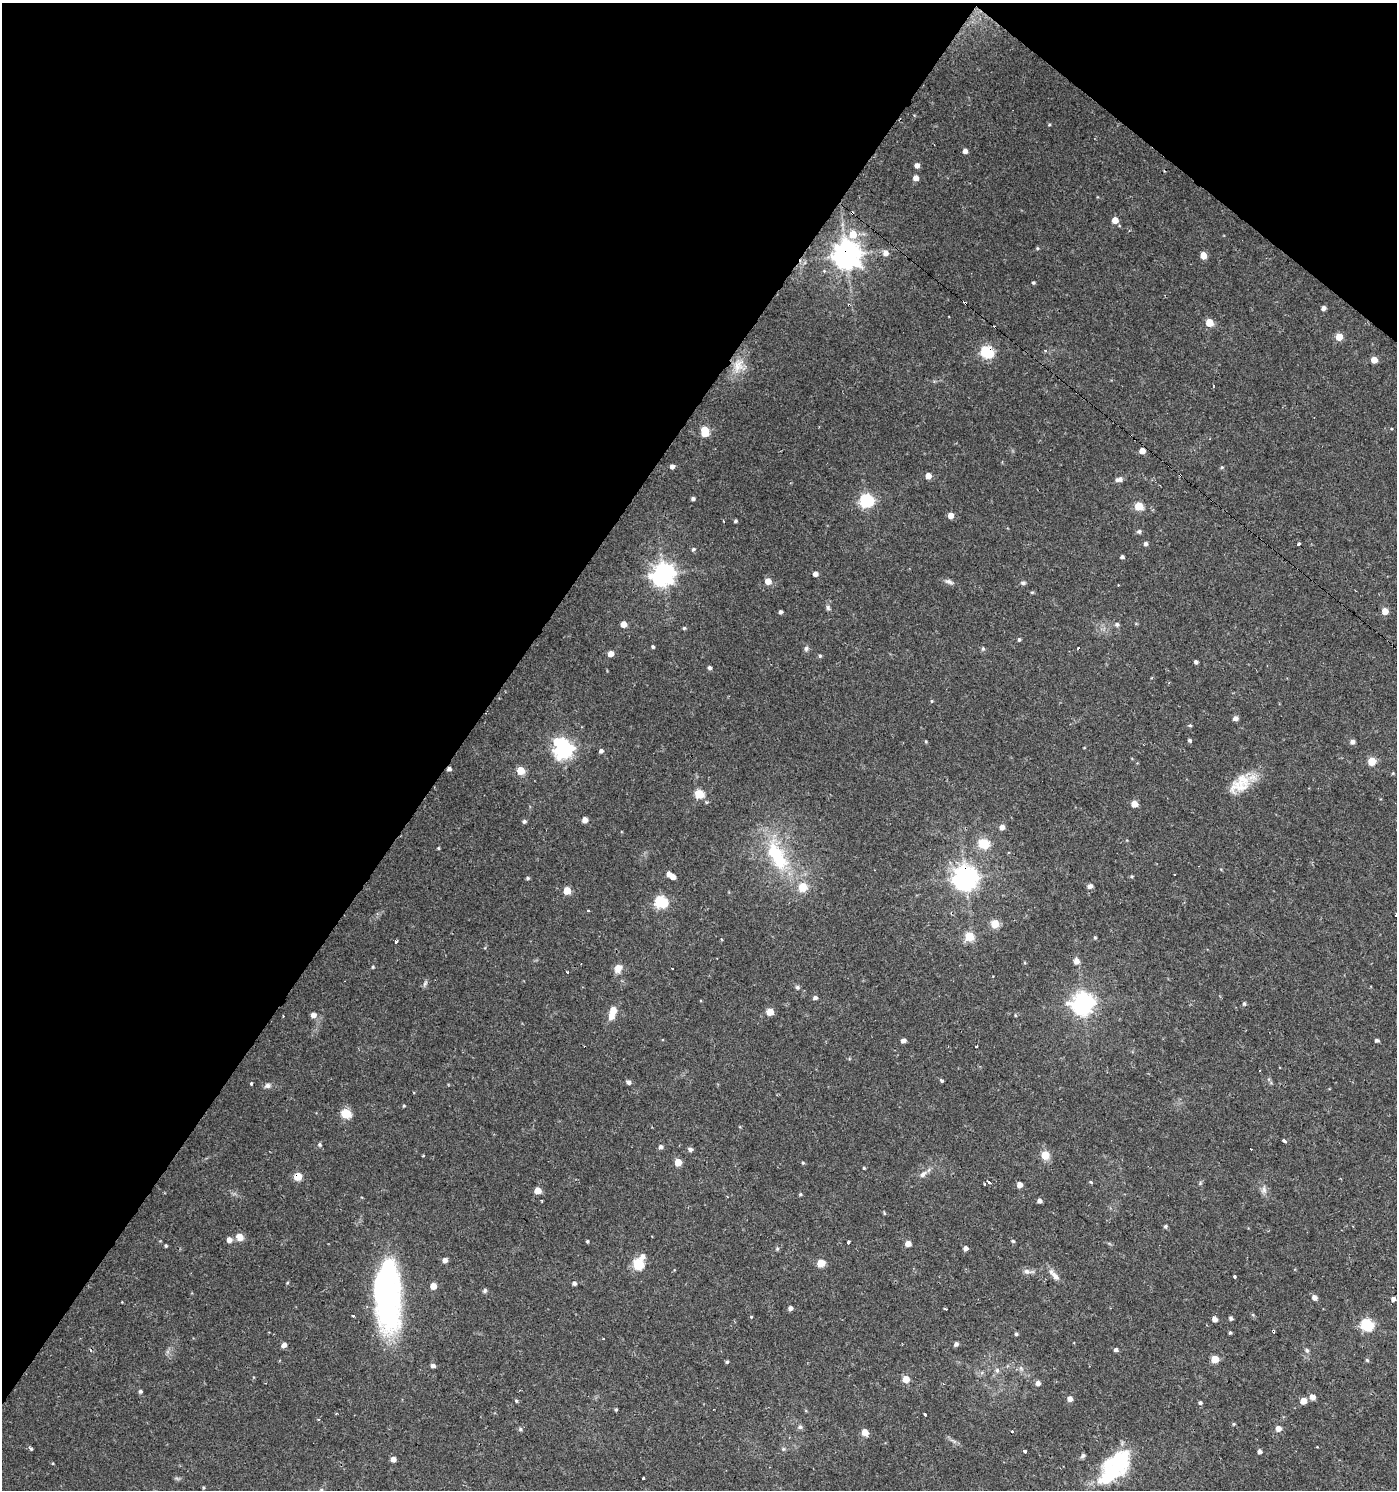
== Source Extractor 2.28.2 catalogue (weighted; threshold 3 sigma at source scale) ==
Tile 2 of 4 x 4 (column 2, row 1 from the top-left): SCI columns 1570-2964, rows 4467-5954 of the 5999 x 5954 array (HDU 1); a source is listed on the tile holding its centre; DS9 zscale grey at full resolution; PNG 1399 x 1492 px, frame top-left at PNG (2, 3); no overlay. Shown black and unused: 36% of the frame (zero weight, under 2 of 3 exposures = <1% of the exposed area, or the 3 px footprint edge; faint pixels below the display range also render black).
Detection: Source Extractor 2.28.2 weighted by HDU 2 'WHT'; one run over the whole footprint, this tile lists its part. Background 0.0337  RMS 0.0035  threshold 0.0159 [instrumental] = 3 sigma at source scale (4.5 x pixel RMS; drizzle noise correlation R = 1.50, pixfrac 1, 0.0396/0.0396 arcsec/px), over >= 5 px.
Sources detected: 226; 3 inside a brighter object's white glare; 11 cosmic-ray / hot-pixel residue — not listed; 3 inside a brighter listed object's ellipse — not listed separately; the other 209 listed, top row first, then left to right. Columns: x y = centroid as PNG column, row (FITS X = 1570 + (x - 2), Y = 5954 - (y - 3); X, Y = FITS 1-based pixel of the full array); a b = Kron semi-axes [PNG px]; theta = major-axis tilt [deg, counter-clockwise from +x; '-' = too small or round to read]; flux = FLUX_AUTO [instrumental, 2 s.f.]
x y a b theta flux
1049 125 4 4 - 0.41
965 151 4 4 - 1.7
917 165 5 4 - 1.9
916 178 5 5 - 2.7
852 213 4 3 - 1.8
1115 220 5 5 - 3.9
853 234 7 6 - 6.3
1037 248 5 4 - 0.43
885 253 7 6 - 2.3
846 255 9 8 - 500
1203 255 5 5 - 4.7
1033 283 4 3 - 0.55
965 303 4 3 - 3.6
1324 308 4 4 - 1.5
1209 323 5 5 - 8.1
1339 337 5 5 - 6.7
1045 351 3 3 - 0.93
987 352 6 6 - 43
1374 360 5 5 - 5
738 365 23 14 70 5.8
1391 429 3 3 - 1
705 431 8 5 -85 13
1142 451 4 4 - 3.5
672 466 5 4 - 1.4
1222 467 5 4 - 0.47
1180 475 3 2 - 0.32
928 476 5 4 - 3.4
1119 479 10 6 14 1.3
693 499 4 3 - 0.94
866 500 6 6 - 50
1139 506 5 5 - 12
951 515 4 4 - 3.5
723 521 3 2 - 0.34
736 521 4 4 - 0.58
1139 531 6 6 - 0.71
1145 544 5 4 - 1
1298 544 4 3 - 2.5
693 549 6 4 41 0.58
1122 557 4 3 - 0.85
663 574 8 8 - 280
815 574 4 4 - 1.9
768 581 5 5 - 4.7
949 582 13 6 -25 1.2
1023 583 7 5 0 0.69
828 608 7 5 -74 0.82
1385 611 5 5 - 4.5
781 612 4 4 - 0.9
623 624 5 4 - 4
1117 624 6 5 - 0.81
684 628 4 4 - 0.48
1019 640 4 4 - 0.59
653 647 4 3 - 0.56
806 648 7 6 - 0.87
1078 648 3 2 - 1.1
983 649 6 5 - 0.66
611 654 5 4 - 3
820 656 5 4 - 0.54
1196 662 4 3 - 1
710 668 4 4 - 0.89
932 701 5 3 - 0.33
1235 718 5 5 - 1.7
1190 725 5 4 - 0.47
1190 740 4 4 - 0.68
926 741 4 4 - 0.33
1352 742 5 5 - 1.5
564 749 7 7 - 160
601 751 5 4 - 1
1372 761 5 5 - 9.8
520 770 5 5 - 8.7
1393 773 5 4 - 0.32
1240 786 35 19 8 8.5
699 794 5 5 - 16
1134 804 5 5 - 4.4
585 820 5 4 - 2.7
524 821 5 5 - 0.79
1002 827 5 5 - 2.3
983 843 6 5 - 23
438 848 4 3 - 0.37
777 855 50 22 -63 27
669 874 5 4 - 2.1
1132 876 5 4 - 0.44
673 877 4 4 - 2.2
528 878 5 4 - 0.55
965 878 8 8 - 340
1090 886 7 6 - 1.1
567 891 5 5 - 8.2
661 902 6 6 - 41
588 910 4 3 - 0.38
1396 915 3 3 - 2
995 924 5 5 - 11
969 936 5 5 - 14
1095 937 5 4 - 0.43
396 942 3 3 - 2.7
1076 961 6 5 - 2.5
373 967 4 4 - 0.39
618 968 11 8 62 2.7
672 969 3 2 - 0.39
567 972 3 3 - 1.4
425 983 10 3 50 0.68
797 987 6 5 - 0.8
815 998 5 4 - 1.1
1083 1003 8 7 - 250
1244 1004 6 4 76 0.53
613 1010 10 8 -89 3.4
770 1012 5 5 - 6.1
313 1015 7 6 - 1.6
1015 1015 5 3 - 0.33
903 1040 4 4 - 1.5
1377 1040 4 3 - 0.78
976 1046 3 3 - 0.93
942 1081 4 3 - 1.1
628 1082 7 5 -55 0.89
251 1084 3 3 - 0.59
267 1086 8 6 13 1.2
404 1106 4 3 - 0.36
346 1114 5 5 - 19
1284 1141 5 3 - 1.9
319 1144 5 5 - 0.64
661 1147 5 5 - 1.1
690 1149 6 5 - 0.85
1045 1155 5 5 - 10
423 1156 3 3 - 0.53
678 1162 5 5 - 6.5
803 1163 4 4 - 0.4
864 1168 4 3 - 0.41
923 1174 12 6 44 1.8
298 1176 5 5 - 9.6
989 1182 4 3 - 2.4
1091 1182 3 3 - 1.3
984 1184 3 2 - 0.32
1019 1185 5 4 - 2.6
1264 1190 11 7 82 1.6
538 1191 5 5 - 5.1
800 1194 5 4 - 0.47
1039 1201 4 4 - 1.2
884 1213 5 3 - 0.33
1165 1226 5 5 - 0.61
240 1237 7 6 - 3.5
229 1240 6 5 - 1.9
587 1241 4 3 - 0.44
1013 1241 4 4 - 0.51
848 1242 4 3 - 1.6
908 1243 5 5 - 2.9
166 1246 4 4 - 0.49
965 1248 5 4 - 1.4
777 1249 6 4 -71 0.52
642 1256 7 7 - 1.7
445 1260 5 5 - 1.8
821 1263 5 5 - 9.1
638 1264 6 5 - 29
1028 1271 18 6 -4 1.8
1054 1275 18 6 -49 2.7
1234 1277 4 3 - 1.7
287 1283 4 3 - 0.37
574 1283 4 4 - 1
433 1286 5 5 - 3.8
485 1291 6 5 - 0.69
386 1294 75 29 -86 76
1314 1297 5 5 - 1.6
1393 1299 5 4 - 1.4
790 1308 4 4 - 1.4
945 1309 4 2 - 0.36
353 1316 3 3 - 1.9
751 1317 4 4 - 0.31
1231 1318 4 3 - 0.81
1215 1319 5 4 - 1.9
1367 1325 6 6 - 41
1230 1332 4 4 - 0.46
1016 1334 4 4 - 0.53
603 1338 2 2 - 0.3
956 1344 4 4 - 1.3
284 1345 5 4 - 2
1116 1350 4 4 - 0.88
1307 1350 6 6 - 0.82
1215 1359 5 5 - 7.6
1367 1360 5 5 - 0.51
727 1362 4 4 - 0.54
433 1366 5 4 - 1.2
1021 1368 7 4 -56 0.75
997 1370 7 6 - 1
906 1379 5 5 - 4.9
1038 1383 5 5 - 1.6
140 1391 5 5 - 0.69
1312 1397 6 5 - 2.3
1070 1399 5 5 - 2.1
516 1401 5 4 - 0.45
1303 1401 5 5 - 4.3
1200 1403 5 4 - 0.66
616 1409 5 4 - 0.44
336 1413 4 3 - 0.3
925 1414 4 3 - 1.9
318 1419 3 3 - 0.78
1234 1424 5 4 - 0.38
800 1427 6 5 - 0.92
520 1429 6 5 - 0.63
1278 1429 5 5 - 2.6
1012 1431 3 3 - 1.9
865 1432 5 5 - 3.9
1317 1447 2 2 - 0.26
31 1449 4 3 - 1
783 1449 5 4 - 0.48
1024 1451 3 3 - 0.99
1259 1451 4 4 - 1.3
1083 1456 7 5 40 0.72
393 1459 4 4 - 2.4
1119 1462 34 25 32 22
643 1478 3 3 - 1.6
203 1488 4 4 - 0.42
321 1490 6 4 19 0.47
Overlapping masked pixels (flux is a lower limit): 7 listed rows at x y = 852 213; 846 255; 965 303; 987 352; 1180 475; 965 878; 298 1176
Isophote crosses this tile's border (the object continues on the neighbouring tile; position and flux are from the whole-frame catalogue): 1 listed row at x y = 1396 915